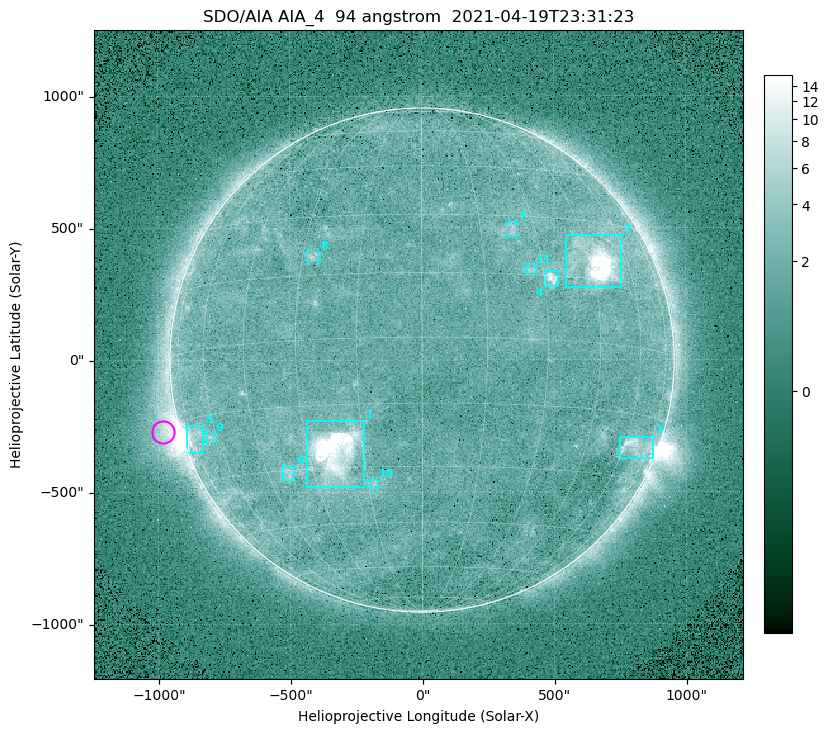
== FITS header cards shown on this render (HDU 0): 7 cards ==
TELESCOP= 'SDO/AIA '
INSTRUME= 'AIA_4   '
WAVELNTH=                   94
WAVEUNIT= 'angstrom'
DATE-OBS= '2021-04-19T23:31:23.12'
CTYPE1  = 'HPLN-TAN'
CTYPE2  = 'HPLT-TAN'

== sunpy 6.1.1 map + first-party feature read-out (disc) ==
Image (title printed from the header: SDO/AIA AIA_4  94 angstrom  2021-04-19T23:31:23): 512 x 512 px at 4.8 arcsec/px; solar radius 955 arcsec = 199 px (full disc in frame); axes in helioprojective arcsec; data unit not stated in the header (colour bar unlabelled)
Orientation: roll -0.138 deg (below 1 deg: not rotated)
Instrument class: DISC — disc imager (sunpy class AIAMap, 94 A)
Bright regions (active regions / flare kernels): reference = the median radial profile (limb darkening/brightening removed); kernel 5 px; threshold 5 sigma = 2.45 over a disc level ~1.75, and >= 1.15x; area >= 9 px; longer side >= 5 px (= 24 arcsec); searched inside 0.97 R_sun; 11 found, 11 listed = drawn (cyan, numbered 1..; 5 of them under ~33 arcsec drawn as corner ticks so the feature stays visible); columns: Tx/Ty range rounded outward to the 10 arcsec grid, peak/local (2 s.f.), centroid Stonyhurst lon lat
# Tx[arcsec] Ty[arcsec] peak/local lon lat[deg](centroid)
1 -440..-220 -480..-230 115 -23 -26
2 540..760 270..470 34 +47 +19
3 750..880 -380..-290 4.7 +66 -22
4 470..520 280..340 6.5 +32 +14
5 -900..-830 -350..-250 6.1 -72 -19
6 -530..-480 -450..-400 2.9 -38 -31
7 330..360 470..520 2.9 +24 +26
8 -430..-390 380..410 3.1 -27 +20
9 -820..-790 -300..-280 2.7 -63 -20
10 -190..-170 -480..-450 2.8 -13 -34
11 400..430 330..360 2.7 +27 +16
Off-limb structures (1.02-1.3 R_sun): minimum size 50 px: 6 found; the strongest spans PA ~85..115 deg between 1.02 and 1.21 R_sun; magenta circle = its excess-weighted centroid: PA ~105 deg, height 1.07 R_sun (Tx ~-980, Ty ~-270 arcsec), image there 4.9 x the reference